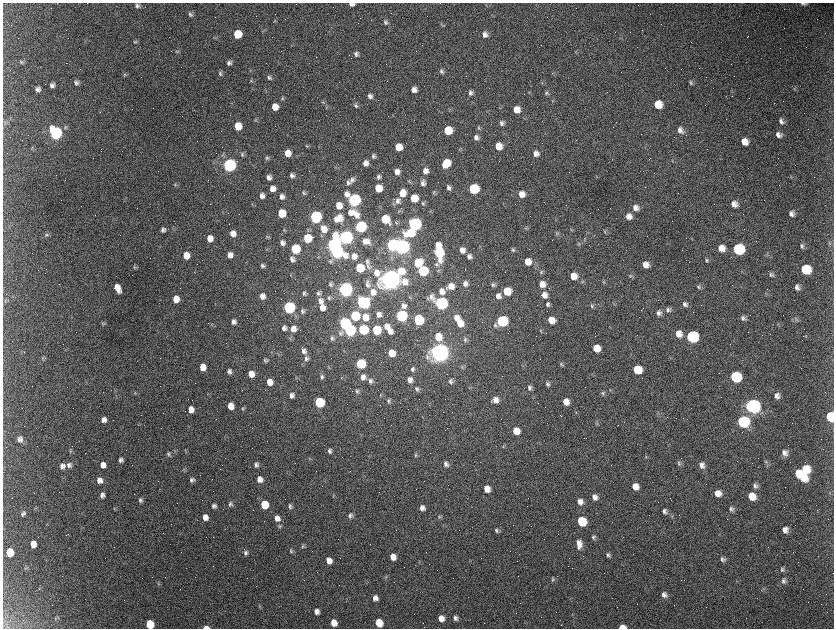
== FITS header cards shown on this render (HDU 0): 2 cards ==
NAXIS1  =                 1663 / length of data axis 1
NAXIS2  =                 1252 / length of data axis 2

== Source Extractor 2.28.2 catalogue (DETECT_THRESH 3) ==
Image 1663 x 1252 px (HDU 0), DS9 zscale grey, zoomed out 1/2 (1 PNG px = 2 x 2 image px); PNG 836 x 630 px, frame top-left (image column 2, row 1251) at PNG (3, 3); no overlay
Background 2490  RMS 42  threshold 126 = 3 sigma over >= 5 px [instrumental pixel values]
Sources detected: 488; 134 cannot appear on this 1/2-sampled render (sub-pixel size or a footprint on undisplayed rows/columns) and are not listed; the other 354 listed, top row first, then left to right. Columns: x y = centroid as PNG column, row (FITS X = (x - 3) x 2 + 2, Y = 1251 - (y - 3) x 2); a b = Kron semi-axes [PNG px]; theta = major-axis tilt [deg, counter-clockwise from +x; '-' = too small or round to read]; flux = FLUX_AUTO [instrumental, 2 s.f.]
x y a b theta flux
804 3 8 3 -6 2.1e+04
352 4 6 4 -5 3.7e+04
137 5 6 6 - 2.3e+04
190 14 7 5 -38 2.1e+04
385 22 6 5 - 2.2e+04
442 24 5 3 - 9.8e+03
263 31 4 3 - 6.0e+03
237 34 6 6 - 2.4e+05
484 35 6 6 - 4.0e+04
214 38 4 4 - 1.0e+04
134 42 6 3 -58 1.1e+04
177 51 7 3 -30 1.3e+04
356 54 6 5 - 2.9e+04
21 62 6 4 -34 1.5e+04
229 63 5 5 - 2.7e+04
441 71 6 5 - 2.2e+04
220 73 6 5 - 1.6e+04
552 73 2 2 - 2.7e+03
125 75 5 5 - 1.2e+04
269 78 6 5 - 1.9e+04
251 81 5 4 - 1.1e+04
76 83 6 5 - 2.6e+04
691 83 6 5 - 1.9e+04
52 85 5 5 - 3.0e+04
37 89 6 4 16 2.7e+04
794 89 4 2 - 6.2e+03
414 90 6 5 - 5.1e+04
471 93 6 6 - 3.1e+04
546 93 6 5 - 1.7e+04
370 96 6 6 - 3.7e+04
282 99 5 4 - 1.0e+04
552 101 5 2 - 7.8e+03
323 102 5 5 - 1.4e+04
658 104 6 6 - 1.7e+05
356 106 7 5 -66 2.2e+04
275 107 6 5 - 9.3e+04
517 110 6 6 - 8.3e+04
255 120 5 4 - 1.2e+04
781 121 8 5 -55 3.3e+04
502 123 6 6 - 2.8e+04
238 126 6 6 - 1.7e+05
65 127 7 5 -13 1.9e+04
479 128 6 4 -55 1.4e+04
680 130 8 6 -62 4.4e+04
448 131 6 6 - 2.8e+05
56 133 7 6 - 2.3e+06
778 135 7 6 - 3.9e+04
476 137 6 6 - 3.7e+04
744 142 7 6 - 8.9e+04
306 146 5 3 - 9.8e+03
498 146 6 6 - 1.2e+05
398 147 6 6 - 1.6e+05
32 148 6 4 83 9.8e+03
288 153 6 6 - 1.0e+05
242 154 7 5 -69 1.8e+04
536 154 6 6 - 4.4e+04
373 156 6 5 - 2.3e+04
267 158 6 5 - 1.5e+04
672 161 5 3 - 7.2e+03
365 163 6 5 - 5.0e+04
446 163 7 6 - 2.1e+05
229 165 6 6 - 3.2e+06
425 171 8 7 - 5.3e+04
397 172 5 5 - 5.0e+04
292 175 5 4 - 2.6e+04
269 177 5 5 - 3.8e+04
378 177 5 5 - 2.2e+04
791 177 4 2 - 5.6e+03
352 180 7 6 - 3.7e+04
409 182 6 3 -45 1.1e+04
348 183 6 5 - 2.2e+04
423 183 7 6 - 3.6e+04
175 185 4 4 - 1.1e+04
378 188 6 5 - 1.7e+05
449 188 5 4 - 3.0e+04
272 189 6 6 - 5.8e+04
474 189 6 6 - 7.3e+05
304 193 6 4 -36 1.5e+04
402 193 7 6 - 1.2e+05
434 193 6 4 -89 1.4e+04
521 194 6 6 - 7.6e+04
262 196 5 5 - 4.1e+04
282 197 6 5 - 4.0e+04
414 198 6 6 - 1.9e+05
354 200 7 6 - 2.6e+06
398 201 8 7 - 4.0e+04
423 203 5 5 - 1.7e+04
734 204 7 6 - 6.1e+04
339 205 7 6 - 1.0e+05
636 208 8 7 - 5.6e+04
399 211 4 4 - 9.0e+03
353 212 7 4 -88 2.5e+04
282 213 6 6 - 2.9e+05
350 213 9 7 -90 5.3e+04
791 213 6 5 - 4.2e+04
95 215 2 1 - 2.4e+03
356 215 11 8 -74 7.8e+04
629 216 7 7 - 6.6e+04
315 217 6 6 - 1.9e+06
340 218 10 8 -82 9.0e+04
336 219 7 4 -75 4.0e+04
385 219 6 6 - 3.5e+05
396 222 6 4 35 1.1e+04
414 224 6 6 - 2.3e+06
360 227 6 6 - 1.5e+06
525 228 4 4 - 1.0e+04
324 229 8 7 - 1.1e+05
571 229 4 3 - 7.1e+03
163 230 5 5 - 2.5e+04
284 230 4 4 - 1.0e+04
605 231 6 4 76 1.2e+04
233 233 6 5 - 6.0e+04
410 233 10 7 12 3.0e+05
557 233 6 5 - 1.6e+04
47 235 7 5 8 1.8e+04
267 237 6 4 -20 1.2e+04
346 237 7 6 - 3.9e+06
210 238 5 5 - 8.6e+04
307 238 6 6 - 4.0e+05
366 241 8 6 -11 5.7e+04
282 243 6 6 - 3.6e+04
830 243 5 3 - 1.0e+04
578 244 5 4 - 1.1e+04
334 245 7 6 - 3.7e+06
392 245 6 6 - 1.5e+06
438 245 6 5 - 7.5e+04
802 246 7 5 -70 2.2e+04
402 247 6 6 - 5.9e+06
721 248 7 7 - 8.3e+04
295 249 6 6 - 5.5e+05
738 249 7 7 - 9.8e+05
462 250 6 6 - 5.5e+04
513 250 6 4 -71 1.5e+04
337 252 7 6 - 2.4e+06
439 252 7 6 - 5.9e+05
186 255 6 5 - 1.2e+05
230 255 6 5 - 5.3e+04
354 256 7 6 - 5.2e+04
469 257 7 6 - 3.4e+04
292 259 6 5 - 3.5e+04
440 260 12 7 56 6.5e+04
706 260 6 5 - 1.8e+04
330 261 7 6 - 2.1e+04
367 262 9 5 -62 2.7e+04
528 262 7 6 - 9.3e+04
418 263 7 6 - 2.5e+05
645 265 6 6 - 6.8e+04
262 266 6 4 -48 2.1e+04
134 267 5 4 - 1.1e+04
368 267 10 4 -46 2.5e+04
360 268 6 6 - 4.0e+05
805 269 7 7 - 3.4e+05
401 271 9 7 -63 1.9e+05
423 271 6 6 - 8.4e+05
541 272 6 4 78 1.4e+04
376 273 8 8 - 7.4e+04
771 274 7 5 -36 2.0e+04
573 276 7 6 - 9.6e+04
630 276 5 5 - 1.4e+04
391 279 8 8 - 1.1e+07
582 282 5 4 - 1.2e+04
604 282 6 4 -52 1.2e+04
367 284 9 6 89 3.2e+04
465 284 5 5 - 3.8e+04
542 284 7 6 - 8.2e+04
331 285 6 5 - 1.7e+04
493 285 6 5 - 1.9e+04
451 286 6 6 - 9.2e+04
699 287 6 4 -49 1.5e+04
797 287 6 5 - 3.3e+04
118 288 8 5 -64 1.0e+05
345 289 6 6 - 4.4e+06
442 291 8 7 - 5.4e+04
507 291 6 6 - 2.1e+05
373 292 8 8 - 7.0e+04
304 293 5 4 - 1.8e+04
318 293 5 5 - 1.9e+04
544 295 7 7 - 5.7e+04
262 296 6 5 - 5.3e+04
498 296 6 6 - 4.4e+04
329 298 6 4 -66 1.3e+04
176 299 6 5 - 1.1e+05
5 301 3 3 - 8.8e+03
320 301 8 7 - 4.8e+04
363 302 7 6 - 1.8e+06
441 303 7 6 - 2.4e+06
613 303 3 2 - 4.1e+03
548 304 6 5 - 2.4e+04
685 304 6 5 - 3.1e+04
403 306 5 5 - 3.4e+04
592 306 6 5 - 1.7e+04
289 307 6 6 - 1.9e+06
322 308 6 5 - 6.7e+04
668 310 8 7 - 3.2e+04
302 311 6 5 - 1.8e+04
659 313 7 6 - 3.8e+04
379 314 5 5 - 4.2e+04
355 316 6 6 - 5.8e+05
401 316 6 6 - 1.5e+06
365 317 7 6 - 1.1e+05
456 318 6 5 - 4.7e+04
743 318 7 5 -38 2.7e+04
796 319 7 4 -62 1.8e+04
418 320 7 6 - 7.4e+05
551 320 6 5 - 1.1e+05
502 321 6 6 - 1.1e+06
234 322 6 5 - 3.4e+04
103 323 6 4 -41 1.2e+04
344 323 6 6 - 1.5e+06
460 323 8 6 -73 1.4e+05
495 325 8 5 -59 2.6e+04
386 326 6 6 - 5.9e+04
284 328 6 5 - 3.2e+04
293 329 7 6 - 6.1e+04
350 330 6 6 - 1.5e+06
363 330 6 6 - 7.7e+05
376 330 6 6 - 4.6e+05
390 331 6 6 - 5.1e+04
541 331 5 4 - 1.0e+04
341 333 9 8 - 4.5e+04
679 334 8 7 - 8.0e+04
438 337 7 6 - 1.6e+05
692 337 7 7 - 1.5e+06
290 338 5 4 - 1.1e+04
332 338 6 6 - 2.4e+04
465 340 6 6 - 1.9e+04
596 348 6 6 - 1.3e+05
304 351 6 5 - 3.4e+04
24 352 2 2 - 3.8e+03
440 352 7 7 - 9.9e+06
392 353 6 5 - 1.3e+05
42 358 5 4 - 1.1e+04
306 358 8 5 -83 2.8e+04
265 360 5 4 - 1.8e+04
361 364 6 6 - 6.5e+05
561 364 6 5 - 1.4e+04
203 367 6 5 - 1.0e+05
329 367 4 3 - 6.7e+03
462 367 6 3 -58 1.1e+04
412 369 6 4 -72 2.1e+04
637 369 6 6 - 2.9e+05
229 371 6 5 - 3.0e+04
251 374 5 5 - 8.9e+04
322 377 6 4 -72 2.1e+04
363 377 6 6 - 4.6e+04
735 377 7 6 - 7.3e+05
410 380 5 5 - 4.0e+04
370 381 6 6 - 2.9e+04
450 381 6 5 - 2.2e+04
269 382 6 5 - 8.1e+04
548 384 6 5 - 2.1e+04
530 387 6 6 - 2.7e+04
417 389 6 5 - 2.0e+04
610 390 5 3 - 7.7e+03
357 391 6 5 - 1.7e+04
135 393 5 3 - 9.6e+03
602 393 6 5 - 1.5e+04
291 395 6 5 - 3.5e+04
777 396 6 6 - 4.4e+04
496 400 7 6 - 5.5e+04
389 401 5 5 - 1.8e+04
319 402 6 6 - 7.4e+05
566 402 6 5 - 8.8e+04
231 406 6 5 - 1.0e+05
752 406 8 7 - 4.2e+06
243 408 5 5 - 1.3e+04
191 409 5 5 - 6.7e+04
576 412 3 3 - 6.5e+03
423 417 4 2 - 5.7e+03
830 417 7 6 - 3.9e+05
104 420 6 5 - 4.1e+04
743 422 8 7 - 9.1e+05
596 423 4 2 - 6.8e+03
516 431 6 6 - 1.2e+05
20 439 6 6 - 3.3e+04
503 446 5 4 - 1.0e+04
70 451 5 4 - 1.0e+04
330 451 6 5 - 2.4e+04
784 453 7 6 - 4.5e+04
168 454 7 5 85 1.8e+04
416 455 6 4 -85 1.4e+04
646 457 5 4 - 1.1e+04
309 459 5 2 - 6.2e+03
121 460 6 5 - 2.5e+04
766 462 5 4 - 1.3e+04
679 463 6 5 - 1.7e+04
446 464 6 5 - 2.8e+04
69 465 7 7 - 3.2e+04
103 465 5 5 - 5.9e+04
256 465 6 6 - 2.6e+04
702 465 7 6 - 4.4e+04
62 466 6 6 - 3.7e+04
806 469 12 8 88 2.4e+05
798 474 6 5 - 1.7e+05
803 478 8 5 -56 1.3e+05
260 479 6 5 - 6.0e+04
100 480 7 7 - 5.5e+04
192 480 5 4 - 2.1e+04
635 486 7 6 - 8.8e+04
755 486 8 6 -60 2.8e+04
487 489 6 5 - 9.2e+04
718 493 6 6 - 8.1e+04
102 495 6 5 - 3.2e+04
333 495 3 2 - 5.4e+03
752 496 7 6 - 1.2e+05
595 497 6 6 - 4.8e+04
140 500 5 5 - 2.1e+04
580 502 7 6 - 4.9e+04
230 504 5 5 - 1.8e+04
264 504 6 5 - 2.7e+05
214 506 6 5 - 2.4e+04
290 506 6 5 - 2.3e+04
422 508 6 5 - 4.3e+04
731 509 6 6 - 2.7e+04
665 511 8 6 -38 3.1e+04
22 514 7 4 66 2.0e+04
350 515 6 5 - 2.6e+04
205 517 6 6 - 6.3e+04
439 517 6 4 -11 1.3e+04
277 518 7 6 - 5.3e+04
581 521 7 6 - 4.0e+05
279 526 5 5 - 1.4e+04
497 530 6 5 - 2.2e+04
785 530 6 5 - 5.4e+04
593 537 6 5 - 1.9e+04
33 544 6 5 - 8.0e+04
579 544 11 6 -82 6.8e+04
303 546 6 5 - 1.5e+04
291 551 5 4 - 1.2e+04
10 552 6 6 - 2.4e+05
246 553 6 5 - 2.2e+04
608 555 6 5 - 2.3e+04
393 557 6 6 - 6.2e+04
721 559 9 5 -19 3.1e+04
329 560 6 5 - 7.2e+04
25 568 4 3 - 8.1e+03
782 569 7 5 -79 1.9e+04
386 577 4 3 - 9.3e+03
553 579 6 5 - 1.6e+04
783 581 8 6 90 2.9e+04
158 583 5 3 - 9.1e+03
664 595 7 6 - 3.9e+04
375 598 6 5 - 4.5e+04
259 606 4 3 - 7.2e+03
317 611 5 5 - 4.2e+04
572 614 4 2 - 5.1e+03
55 618 6 3 75 1.1e+04
441 618 6 5 - 6.3e+04
455 618 6 5 - 2.9e+04
334 623 6 5 - 7.1e+04
379 623 6 5 - 2.0e+05
150 624 6 6 - 3.0e+05
206 627 5 2 - 4.8e+04
622 627 6 3 2 7.4e+04
At the frame edge (FLAGS 8, measured only in part): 6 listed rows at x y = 804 3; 352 4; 830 417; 150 624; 206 627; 622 627
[134 sub-pixel or undisplayed-footprint detections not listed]